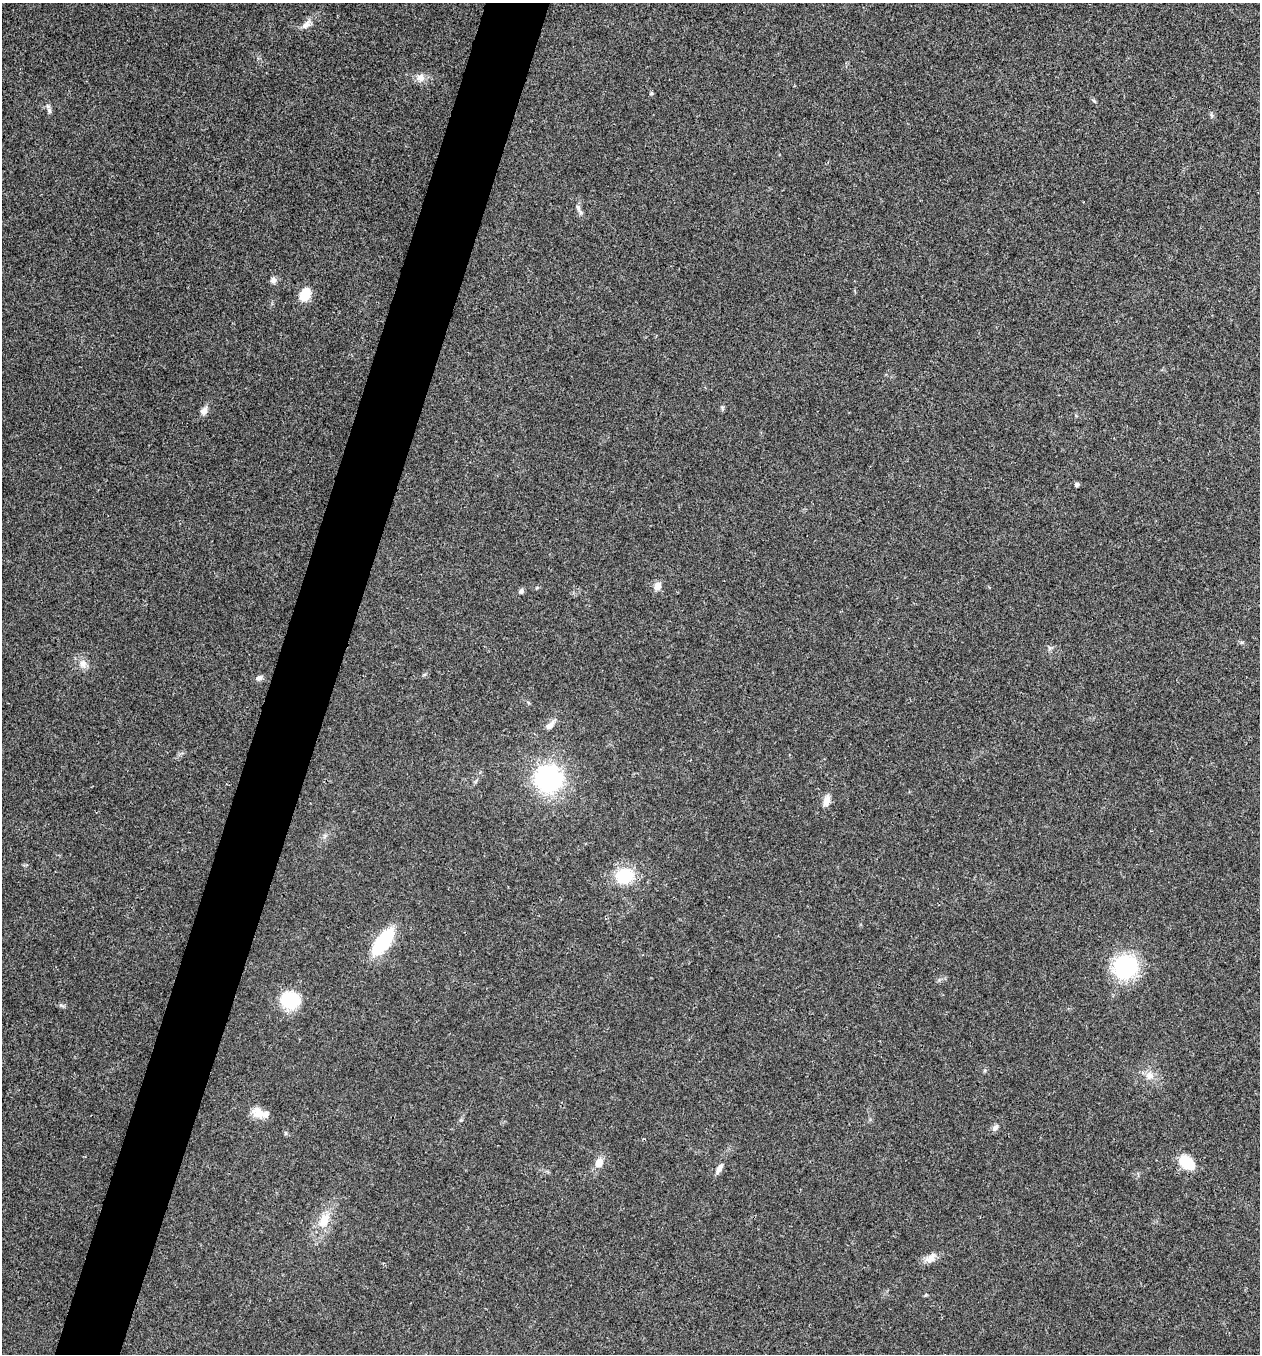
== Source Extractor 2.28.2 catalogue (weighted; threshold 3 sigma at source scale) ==
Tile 7 of 4 x 4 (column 3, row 2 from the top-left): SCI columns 2650-3907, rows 2710-4061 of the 5432 x 5416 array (HDU 1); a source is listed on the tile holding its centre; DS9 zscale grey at full resolution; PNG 1262 x 1356 px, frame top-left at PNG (2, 3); no overlay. Shown black and unused: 5% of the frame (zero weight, under 3 of 4 exposures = <1% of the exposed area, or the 3 px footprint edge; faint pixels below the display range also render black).
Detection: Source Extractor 2.28.2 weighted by HDU 2 'WHT'; one run over the whole footprint, this tile lists its part. Background 0.0239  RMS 0.0041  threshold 0.0185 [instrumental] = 3 sigma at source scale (4.5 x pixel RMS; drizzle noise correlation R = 1.50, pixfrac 1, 0.05/0.05 arcsec/px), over >= 5 px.
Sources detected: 30; all 30 listed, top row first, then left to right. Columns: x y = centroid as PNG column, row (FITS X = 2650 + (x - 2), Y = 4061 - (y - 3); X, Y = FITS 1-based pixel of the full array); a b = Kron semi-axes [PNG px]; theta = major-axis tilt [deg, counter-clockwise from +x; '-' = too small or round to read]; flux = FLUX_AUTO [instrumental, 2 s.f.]
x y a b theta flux
306 25 15 8 39 2.7
420 78 11 10 - 3.2
1094 101 6 4 -20 0.55
49 110 9 6 -63 1.3
1211 115 7 4 -70 0.64
578 207 11 6 -74 1.6
273 280 8 7 - 1.6
305 295 12 9 63 9.8
722 407 6 4 -19 0.56
204 411 11 7 65 2.3
1077 484 4 4 - 1.1
657 586 9 7 57 3.4
521 591 6 6 - 1.1
83 664 13 10 -77 2.9
259 678 10 7 20 1.4
550 725 15 7 44 2.4
549 779 18 18 - 70
826 801 13 7 77 3.1
625 876 19 15 12 16
383 941 28 11 53 31
1125 967 25 23 29 34
289 1000 17 15 -13 22
1149 1076 12 10 47 3.3
258 1113 20 14 -38 5.2
995 1128 9 7 52 1.5
599 1162 12 10 72 3.6
1187 1163 17 11 -39 13
719 1168 15 6 58 2.1
324 1220 22 13 62 8.2
931 1258 18 9 45 3.1
Unlisted compact peaks at least as high as the median listed source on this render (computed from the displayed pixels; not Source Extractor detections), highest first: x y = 61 1005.